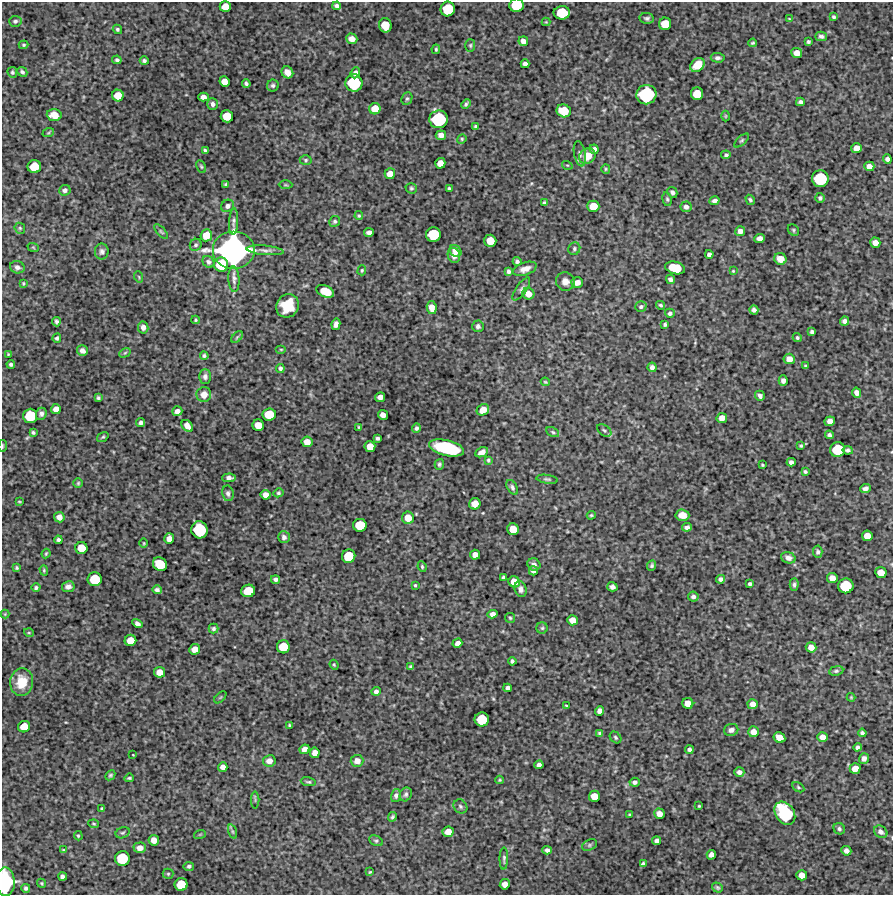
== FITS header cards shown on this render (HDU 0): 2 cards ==
NAXIS1  =                  891 /Length X axis
NAXIS2  =                  893 /Length Y axis

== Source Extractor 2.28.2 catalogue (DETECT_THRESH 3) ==
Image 891 x 893 px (HDU 0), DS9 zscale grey, 1 PNG px = 1 image px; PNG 895 x 897 px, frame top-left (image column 1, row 893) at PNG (2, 2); each listed source drawn as its Kron ellipse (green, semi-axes under 4 px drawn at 4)
Background 4500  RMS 190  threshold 555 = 3 sigma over >= 5 px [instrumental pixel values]
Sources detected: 344; all 344 listed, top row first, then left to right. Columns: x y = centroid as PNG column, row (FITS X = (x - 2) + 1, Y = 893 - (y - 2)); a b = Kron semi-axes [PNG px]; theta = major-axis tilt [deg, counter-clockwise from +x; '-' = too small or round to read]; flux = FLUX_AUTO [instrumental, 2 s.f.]
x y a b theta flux
516 5 7 6 - 4.4e+05
337 6 4 4 - 3.2e+04
225 7 5 5 - 1.6e+05
448 9 7 7 - 4.8e+05
562 13 8 6 1 4.2e+05
834 17 4 4 - 2.3e+04
647 18 7 5 -8 3.1e+04
789 18 4 2 - 7.3e+03
15 21 6 5 - 2.7e+04
546 22 4 4 - 1.1e+04
665 24 6 6 - 2.4e+05
385 25 7 6 - 2.3e+05
117 29 5 4 - 2.1e+04
821 36 6 4 -13 3.2e+04
352 39 6 5 - 7.6e+04
523 41 5 4 - 6.3e+04
808 42 4 3 - 2.1e+04
753 43 4 3 - 1.6e+04
24 45 5 4 - 1.8e+04
470 45 6 5 - 1.8e+04
436 49 5 3 - 1.8e+04
797 53 5 5 - 9.2e+04
718 58 7 5 -5 3.4e+04
117 60 5 3 - 2.5e+04
144 61 4 4 - 2.5e+04
525 64 4 4 - 4.2e+04
697 65 8 6 40 1.9e+05
12 72 5 4 - 2.1e+04
22 72 5 4 - 2.8e+04
287 72 6 5 - 9.0e+04
355 73 5 4 - 4.1e+04
224 82 5 5 - 1.1e+05
246 83 4 3 - 2.7e+04
354 83 8 8 - 8.1e+05
273 86 6 6 - 2.8e+04
697 94 6 6 - 2.4e+05
646 95 10 9 - 1.2e+06
118 96 6 6 - 1.7e+05
203 97 5 4 - 6.6e+04
407 99 6 5 - 2.5e+04
800 102 4 4 - 3.1e+04
213 104 6 5 - 3.8e+04
466 104 5 3 - 2.3e+04
375 109 6 5 - 1.7e+05
564 111 7 6 - 2.7e+05
54 115 7 6 - 1.3e+05
227 116 6 6 - 2.3e+05
725 116 5 3 - 1.0e+04
439 119 9 9 - 9.2e+05
476 127 4 3 - 2.7e+04
48 133 6 3 19 1.4e+04
441 135 5 4 - 6.3e+04
462 139 5 4 - 1.5e+04
742 140 9 4 44 2.1e+04
856 148 5 5 - 1.0e+05
594 149 5 4 - 4.6e+04
205 150 4 3 - 2.2e+04
580 154 13 5 -80 3.5e+04
726 155 5 4 - 2.3e+04
587 156 8 7 - 1.8e+05
887 159 5 4 - 4.1e+04
306 160 6 5 - 1.9e+04
440 163 5 5 - 1.2e+05
567 165 5 3 - 1.2e+04
201 166 6 3 -63 1.6e+04
869 166 5 5 - 7.7e+04
34 167 7 6 - 3.2e+05
606 169 5 4 - 1.5e+04
390 174 5 5 - 1.1e+05
820 179 8 8 - 7.6e+05
226 184 4 3 - 2.2e+04
286 185 7 3 -1 1.5e+04
411 188 6 5 - 2.1e+04
449 188 3 3 - 1.9e+04
65 190 6 5 - 3.6e+04
672 192 5 4 - 3.5e+04
820 198 5 4 - 2.6e+04
667 199 7 4 -80 2.1e+04
750 200 5 4 - 2.5e+04
715 201 5 4 - 4.5e+04
544 203 4 4 - 2.2e+04
227 206 7 6 - 3.4e+04
593 206 6 6 - 1.9e+05
686 207 5 5 - 4.4e+04
359 216 4 3 - 1.4e+04
335 221 5 5 - 2.2e+04
234 222 13 4 87 3.4e+04
20 228 6 5 - 1.8e+04
793 230 6 5 - 2.1e+04
740 231 5 5 - 6.4e+04
161 232 9 4 -48 2.2e+04
369 232 5 4 - 4.8e+04
433 234 7 7 - 4.9e+05
206 235 6 5 - 1.6e+05
759 239 5 4 - 6.2e+04
490 241 6 6 - 1.9e+05
875 243 5 5 - 8.6e+04
196 245 6 5 - 2.5e+04
33 247 6 3 -20 1.1e+04
574 249 6 5 - 2.4e+04
233 250 21 19 0 4.4e+06
265 250 18 4 -5 5.4e+04
102 251 8 7 - 3.8e+04
456 251 6 5 - 6.5e+04
709 254 4 4 - 3.9e+04
454 255 7 6 - 7.1e+04
780 259 6 5 - 1.1e+05
517 261 4 4 - 2.6e+04
208 262 6 5 - 2.9e+04
221 265 7 7 - 4.3e+05
17 267 7 6 - 4.0e+04
675 268 10 6 -15 4.2e+05
525 269 12 6 19 8.9e+04
362 270 5 4 - 1.5e+04
509 271 4 4 - 3.3e+04
733 271 4 4 - 1.2e+04
139 277 6 3 -72 1.3e+04
234 279 13 5 -86 4.7e+04
670 279 5 4 - 3.7e+04
565 282 9 9 - 8.9e+04
577 282 6 5 - 7.1e+04
23 283 4 3 - 1.3e+04
521 289 13 5 56 3.8e+04
325 291 9 5 -23 2.5e+05
528 294 6 6 - 9.9e+04
660 305 4 3 - 2.0e+04
288 306 12 11 - 3.3e+05
432 307 6 5 - 8.8e+04
641 307 5 5 - 2.4e+04
754 310 5 4 - 3.7e+04
670 313 5 4 - 2.8e+04
195 320 4 4 - 1.3e+04
845 321 4 4 - 5.6e+04
56 322 4 4 - 2.6e+04
336 324 6 4 78 4.9e+04
665 324 4 3 - 2.0e+04
478 326 6 5 - 3.0e+04
143 327 6 5 - 5.7e+04
812 332 4 4 - 3.1e+04
237 337 7 4 45 1.9e+04
57 338 4 4 - 2.3e+04
797 338 4 4 - 2.1e+04
281 349 5 3 - 1.2e+04
82 351 6 5 - 5.4e+04
125 353 6 4 30 1.5e+04
8 354 4 3 - 1.2e+04
204 356 4 4 - 2.3e+04
789 359 5 5 - 9.0e+04
11 364 4 3 - 2.7e+04
805 366 3 3 - 1.5e+04
652 367 5 4 - 3.4e+04
280 368 4 4 - 2.8e+04
205 377 7 5 90 3.6e+04
783 381 5 4 - 3.4e+04
545 382 4 3 - 1.3e+04
856 393 5 4 - 5.5e+04
204 394 7 7 - 9.7e+04
760 396 5 4 - 3.6e+04
380 397 5 4 - 7.2e+04
98 398 3 3 - 2.0e+04
56 409 5 5 - 8.2e+04
483 410 6 5 - 1.2e+05
177 411 5 5 - 5.4e+04
41 414 6 5 - 3.8e+04
269 414 7 6 - 3.0e+05
383 415 5 4 - 7.4e+04
30 416 7 7 - 4.6e+05
722 418 5 5 - 9.8e+04
830 421 5 4 - 7.8e+04
141 423 4 3 - 3.2e+04
258 425 6 5 - 1.6e+05
187 426 7 5 -48 7.6e+04
359 427 4 3 - 1.4e+04
416 428 5 4 - 2.5e+04
604 430 8 5 -36 2.6e+04
33 432 4 3 - 2.0e+04
553 432 7 4 -28 2.0e+04
829 435 4 3 - 2.9e+04
103 437 6 4 35 1.8e+04
378 438 4 3 - 2.5e+04
307 442 5 5 - 1.1e+05
3 446 6 3 82 1.2e+04
801 446 4 3 - 1.6e+04
370 447 5 5 - 1.3e+05
447 448 18 7 -14 1.2e+06
838 450 7 7 - 5.0e+05
848 450 5 4 - 2.8e+04
482 452 7 4 26 5.8e+04
488 460 4 3 - 1.6e+04
791 462 4 4 - 4.0e+04
439 464 5 4 - 2.3e+04
762 465 3 2 - 1.4e+04
805 471 4 3 - 2.1e+04
229 478 7 4 3 4.4e+04
547 479 11 4 -8 2.6e+04
78 483 4 4 - 1.5e+04
512 487 8 5 -59 3.1e+04
865 488 5 4 - 4.0e+04
228 493 8 5 -79 3.4e+04
278 493 5 4 - 1.8e+04
265 495 5 5 - 7.6e+04
19 502 3 2 - 1.1e+04
475 504 6 5 - 1.3e+05
591 515 4 3 - 1.5e+04
682 515 7 5 -3 1.0e+05
59 517 5 5 - 6.1e+04
408 518 6 6 - 1.5e+05
360 525 7 6 - 3.2e+05
687 527 5 4 - 3.7e+04
513 529 6 5 - 1.9e+05
199 530 8 8 - 7.3e+05
867 536 5 5 - 1.3e+05
284 537 6 6 - 3.7e+04
169 538 5 5 - 7.7e+04
58 540 4 4 - 3.2e+04
144 543 5 3 - 1.1e+04
81 548 6 6 - 2.2e+05
818 552 6 5 - 2.5e+04
46 554 5 3 - 1.4e+04
475 555 5 5 - 8.9e+04
349 556 7 6 - 3.8e+05
788 558 7 5 -19 5.3e+04
160 564 7 6 - 3.5e+05
534 564 7 6 - 4.4e+04
652 565 5 4 - 2.3e+04
422 567 5 3 - 1.7e+04
17 568 4 4 - 1.9e+04
44 570 5 4 - 1.5e+04
533 571 4 4 - 4.2e+04
881 573 5 5 - 1.3e+05
503 577 4 3 - 2.2e+04
832 578 5 5 - 9.6e+04
95 579 7 7 - 4.1e+05
275 579 4 4 - 3.0e+04
720 579 4 4 - 3.5e+04
514 582 6 5 - 1.5e+05
750 584 4 3 - 2.7e+04
415 585 3 3 - 1.5e+04
794 585 6 4 87 2.8e+04
846 586 7 7 - 5.2e+05
68 587 6 5 - 5.1e+04
612 587 5 4 - 3.7e+04
36 588 4 4 - 2.3e+04
521 589 8 6 -75 5.2e+04
157 590 4 4 - 2.7e+04
248 591 7 6 - 2.9e+05
693 596 5 5 - 3.4e+04
5 614 4 4 - 1.2e+04
492 614 5 4 - 6.0e+04
510 618 5 5 - 1.7e+04
572 620 5 5 - 1.1e+05
137 624 5 4 - 3.9e+04
542 628 5 5 - 2.0e+04
214 629 5 5 - 2.6e+04
29 633 5 3 - 1.0e+04
130 640 6 5 - 1.8e+05
457 643 5 4 - 5.1e+04
283 647 6 6 - 2.9e+05
811 647 5 5 - 8.8e+04
195 649 5 5 - 1.0e+05
512 661 4 4 - 2.7e+04
334 665 5 4 - 1.5e+04
411 667 3 3 - 2.1e+04
836 671 7 4 9 2.4e+04
159 672 5 5 - 1.2e+05
22 682 14 11 85 2.6e+05
508 688 4 4 - 4.4e+04
376 691 4 4 - 3.6e+04
220 697 7 3 45 1.2e+04
851 697 4 4 - 1.2e+04
688 703 5 5 - 1.2e+05
753 704 5 5 - 8.6e+04
566 705 3 2 - 1.3e+04
600 711 5 4 - 6.1e+04
482 719 7 7 - 4.0e+05
290 725 4 3 - 1.5e+04
24 727 6 5 - 1.8e+05
731 730 7 6 - 4.2e+04
754 732 5 5 - 1.1e+05
600 733 4 4 - 2.4e+04
862 733 4 4 - 3.0e+04
615 737 6 5 - 2.2e+04
779 737 6 5 - 1.3e+05
822 737 5 5 - 7.5e+04
858 747 4 4 - 2.9e+04
304 749 5 4 - 7.1e+04
689 750 4 4 - 3.5e+04
315 753 5 5 - 8.2e+04
133 755 3 2 - 7.3e+03
864 759 5 5 - 4.4e+04
269 761 6 5 - 6.7e+04
357 761 6 6 - 8.5e+04
539 765 4 4 - 4.2e+04
223 767 5 4 - 6.5e+04
855 769 5 5 - 1.2e+05
739 772 5 4 - 4.3e+04
110 775 6 4 44 2.1e+04
129 778 5 3 - 1.7e+04
500 780 4 3 - 1.2e+04
308 782 8 4 -11 2.1e+04
635 782 5 4 - 3.5e+04
798 787 6 4 -31 1.8e+04
406 794 7 6 - 2.7e+04
396 796 6 4 75 3.1e+04
594 796 5 5 - 1.4e+05
255 800 8 2 90 1.0e+04
460 806 7 6 - 3.0e+04
699 806 3 3 - 1.2e+04
102 809 3 3 - 2.0e+04
785 813 12 9 -56 1.0e+06
659 814 5 5 - 8.4e+04
630 815 4 3 - 1.5e+04
392 817 5 4 - 2.2e+04
94 824 5 3 - 1.3e+04
839 829 6 5 - 2.8e+04
232 831 7 3 -71 1.9e+04
448 832 5 5 - 1.2e+05
881 832 7 5 -34 4.6e+04
123 833 7 5 23 2.2e+04
200 834 6 3 19 1.2e+04
78 836 5 4 - 1.5e+04
154 840 5 5 - 9.7e+04
376 841 7 5 -28 2.2e+04
657 841 4 4 - 3.9e+04
589 845 8 5 28 2.2e+04
140 848 6 5 - 8.0e+04
64 850 4 3 - 1.4e+04
547 850 5 4 - 3.9e+04
846 851 5 4 - 3.9e+04
711 855 5 4 - 5.3e+04
122 858 7 7 - 4.9e+05
504 858 11 4 89 2.5e+04
643 864 4 4 - 3.1e+04
189 866 5 4 - 2.5e+04
370 872 3 2 - 1.2e+04
168 874 5 5 - 1.7e+04
802 875 5 5 - 9.8e+04
62 877 4 4 - 3.7e+04
5 882 14 9 -90 1.4e+06
42 883 5 4 - 1.5e+04
181 884 6 6 - 2.8e+05
505 884 5 5 - 8.5e+04
717 887 6 4 -37 2.2e+04
26 888 4 4 - 2.7e+04
At the frame edge (FLAGS 8, measured only in part): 3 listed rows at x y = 516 5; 3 446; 5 882